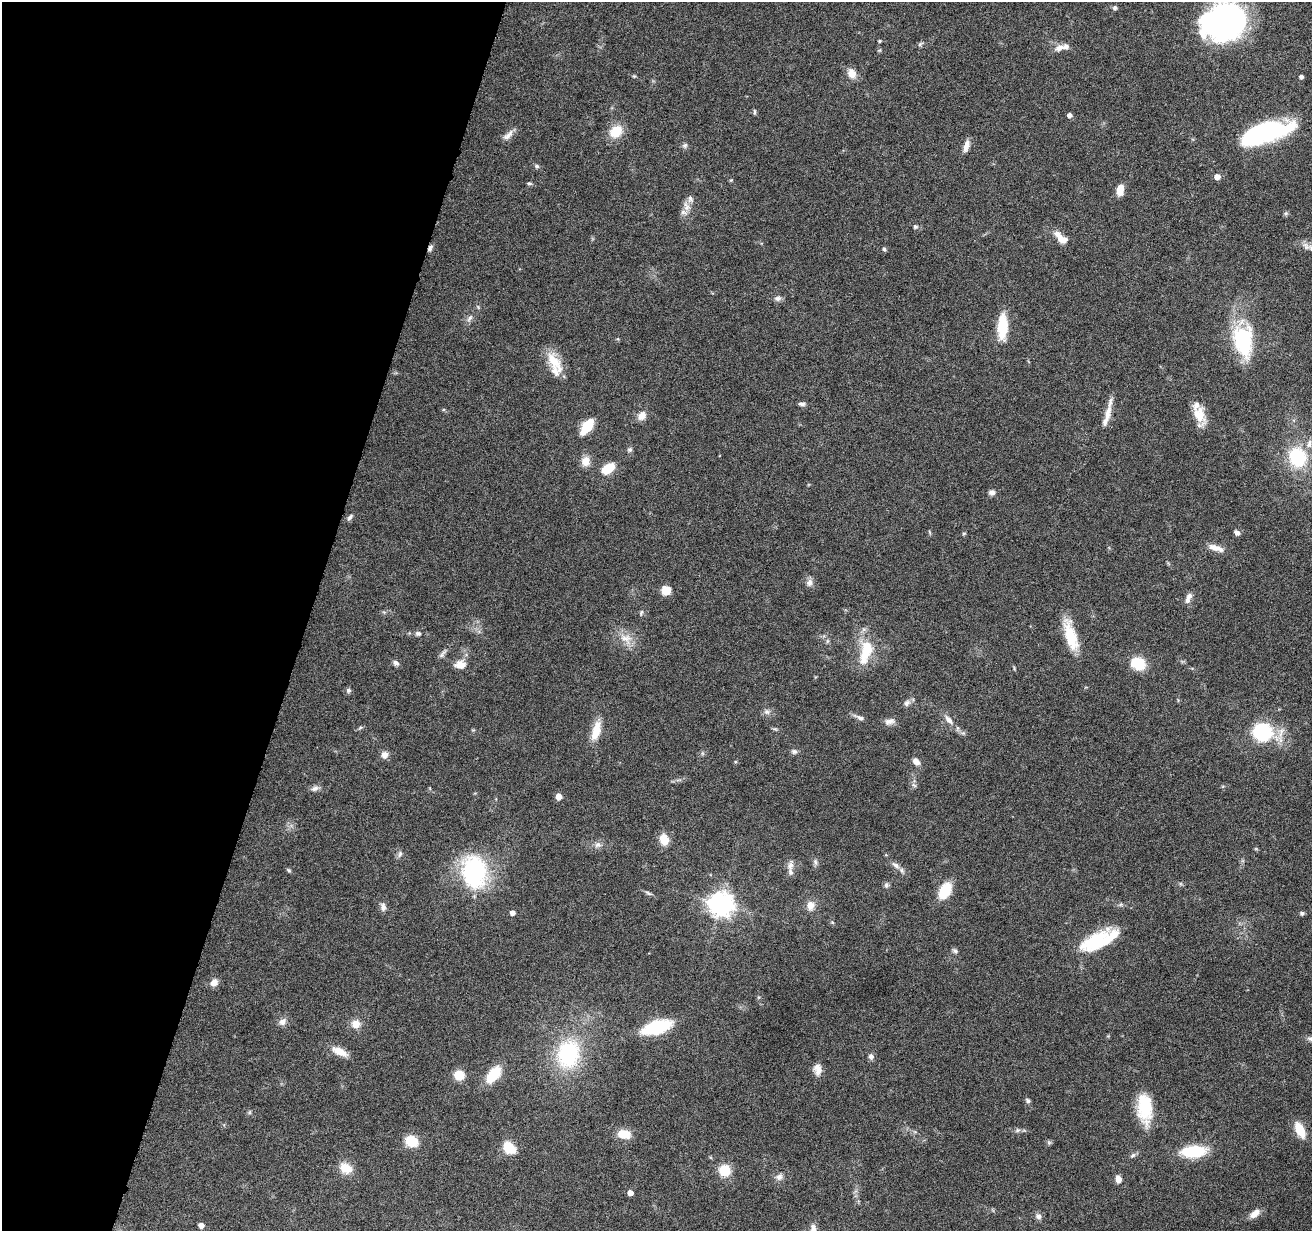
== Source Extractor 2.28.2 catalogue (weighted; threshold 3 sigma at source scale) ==
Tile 9 of 4 x 4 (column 1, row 3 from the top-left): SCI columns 3-1312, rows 1483-2711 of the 5244 x 5297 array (HDU 1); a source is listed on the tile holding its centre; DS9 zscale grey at full resolution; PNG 1314 x 1233 px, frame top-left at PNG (2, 2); no overlay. Shown black and unused: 23% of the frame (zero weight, under 4 of 8 exposures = <1% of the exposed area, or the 3 px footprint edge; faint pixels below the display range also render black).
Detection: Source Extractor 2.28.2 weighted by HDU 2 'WHT'; one run over the whole footprint, this tile lists its part. Background 0.0595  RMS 0.0042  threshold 0.0172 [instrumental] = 3 sigma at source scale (4.09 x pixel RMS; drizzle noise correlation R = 1.36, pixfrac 0.8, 0.05/0.05 arcsec/px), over >= 5 px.
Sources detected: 139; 3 inside a brighter object's white glare — not listed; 10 inside a brighter listed object's ellipse — not listed separately; the other 126 listed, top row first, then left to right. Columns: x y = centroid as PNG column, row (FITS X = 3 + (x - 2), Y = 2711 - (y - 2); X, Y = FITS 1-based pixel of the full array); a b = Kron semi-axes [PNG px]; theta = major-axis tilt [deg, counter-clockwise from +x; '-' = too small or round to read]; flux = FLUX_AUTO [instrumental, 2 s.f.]
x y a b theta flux
1115 8 6 5 - 0.93
1229 22 42 31 53 83
880 41 4 3 - 0.49
920 44 9 4 36 0.71
1059 48 11 7 30 2.5
852 73 12 10 -63 3.6
634 76 5 4 - 0.46
1301 77 4 4 - 1.2
754 112 8 3 90 0.52
1069 115 4 4 - 1.6
616 131 16 12 41 8.2
1266 132 51 17 16 57
508 135 17 8 42 2.4
685 145 8 7 - 0.98
966 146 14 6 76 2.7
537 166 7 5 -27 0.79
1217 177 5 5 - 3.1
731 180 4 4 - 0.37
529 183 7 4 -6 0.6
1120 190 10 6 79 5.4
687 206 14 8 -68 2.7
1286 213 6 5 - 0.64
915 226 6 6 - 0.78
1059 236 16 8 -50 4
1306 246 13 7 -50 2.1
430 248 8 5 63 1.1
884 249 5 4 - 0.69
778 298 9 7 -2 1.4
470 318 12 5 56 1.5
1002 327 22 8 88 16
1243 340 33 18 -82 35
554 362 31 12 -56 8.4
802 404 9 5 -4 1
1107 414 22 8 81 3.7
1199 414 22 15 -70 7
642 416 11 9 50 3
587 427 16 8 53 11
1309 444 12 6 82 1.7
630 450 7 6 - 0.81
1297 457 15 13 -69 25
585 461 12 10 81 3.6
608 469 11 7 36 11
992 492 8 7 - 1.4
350 517 10 5 51 1
964 533 5 3 - 0.44
1237 533 7 5 -42 1.2
1214 547 16 7 -19 3.3
809 582 10 8 89 1.8
666 590 10 10 - 4
1188 598 15 6 65 2.1
641 613 8 4 74 0.67
418 633 8 6 -12 0.99
1071 636 39 12 -74 12
626 639 19 13 -25 5.3
827 641 7 4 71 0.58
866 652 36 15 76 13
442 653 16 4 53 1.3
396 663 8 6 -39 1.3
1138 663 13 10 -29 12
460 665 14 11 -3 3.8
348 690 6 6 - 0.92
907 703 9 7 48 1.5
767 712 8 6 -14 1.4
859 717 15 5 -25 1.6
949 720 16 7 -48 2.9
889 721 15 8 14 2.1
360 728 7 4 37 0.59
775 729 7 4 -17 0.59
596 730 27 10 75 6.7
1262 732 15 14 - 33
794 751 8 7 - 1.1
384 755 9 9 - 2
916 762 9 7 -46 2.2
914 785 8 4 -44 0.84
315 788 11 6 27 1.4
558 796 5 4 - 4.8
664 839 11 9 -77 5.9
598 845 9 8 - 1.7
1256 849 6 4 -18 0.4
400 854 9 6 78 1.1
815 862 9 5 -77 1
895 865 14 7 -33 2.1
790 866 16 7 75 2.2
289 870 7 4 -28 0.57
474 872 29 22 -76 50
886 885 8 6 88 1
945 890 14 9 59 14
648 893 11 4 -24 0.9
721 904 8 8 - 360
811 905 13 10 85 3.2
1121 905 7 4 -19 0.67
383 907 13 7 -84 1.6
512 913 4 4 - 2.2
1302 913 6 5 - 0.79
832 922 5 4 - 0.46
1094 942 38 17 36 20
955 951 7 6 - 0.87
214 982 9 8 - 2.7
282 1022 10 8 39 2
356 1024 11 9 -1 3.7
656 1027 23 10 17 29
1311 1039 11 6 -10 1.3
339 1051 21 9 -24 4.7
568 1054 29 22 80 36
871 1056 7 7 - 1.3
817 1069 14 9 -85 3.1
493 1074 21 11 52 9.8
459 1075 9 9 - 6.5
1028 1101 7 5 -58 0.9
1145 1108 34 17 -86 16
1017 1130 7 5 35 0.9
1300 1130 17 8 -65 8.2
624 1134 14 10 -8 6.5
411 1141 10 8 -27 11
1049 1143 6 6 - 0.66
509 1148 15 10 -45 7.8
1193 1151 22 10 4 20
1133 1155 8 6 43 0.97
346 1168 15 11 -34 5.7
725 1170 10 10 - 9.8
779 1177 9 8 - 1.7
1118 1179 8 6 -73 2.3
630 1193 4 4 - 3
1255 1214 12 7 36 3.3
1038 1216 9 7 -68 1.5
201 1225 4 4 - 2.4
Overlapping masked pixels (flux is a lower limit): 1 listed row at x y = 430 248
Isophote crosses this tile's border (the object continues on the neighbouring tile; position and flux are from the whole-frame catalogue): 2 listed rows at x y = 1229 22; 1311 1039